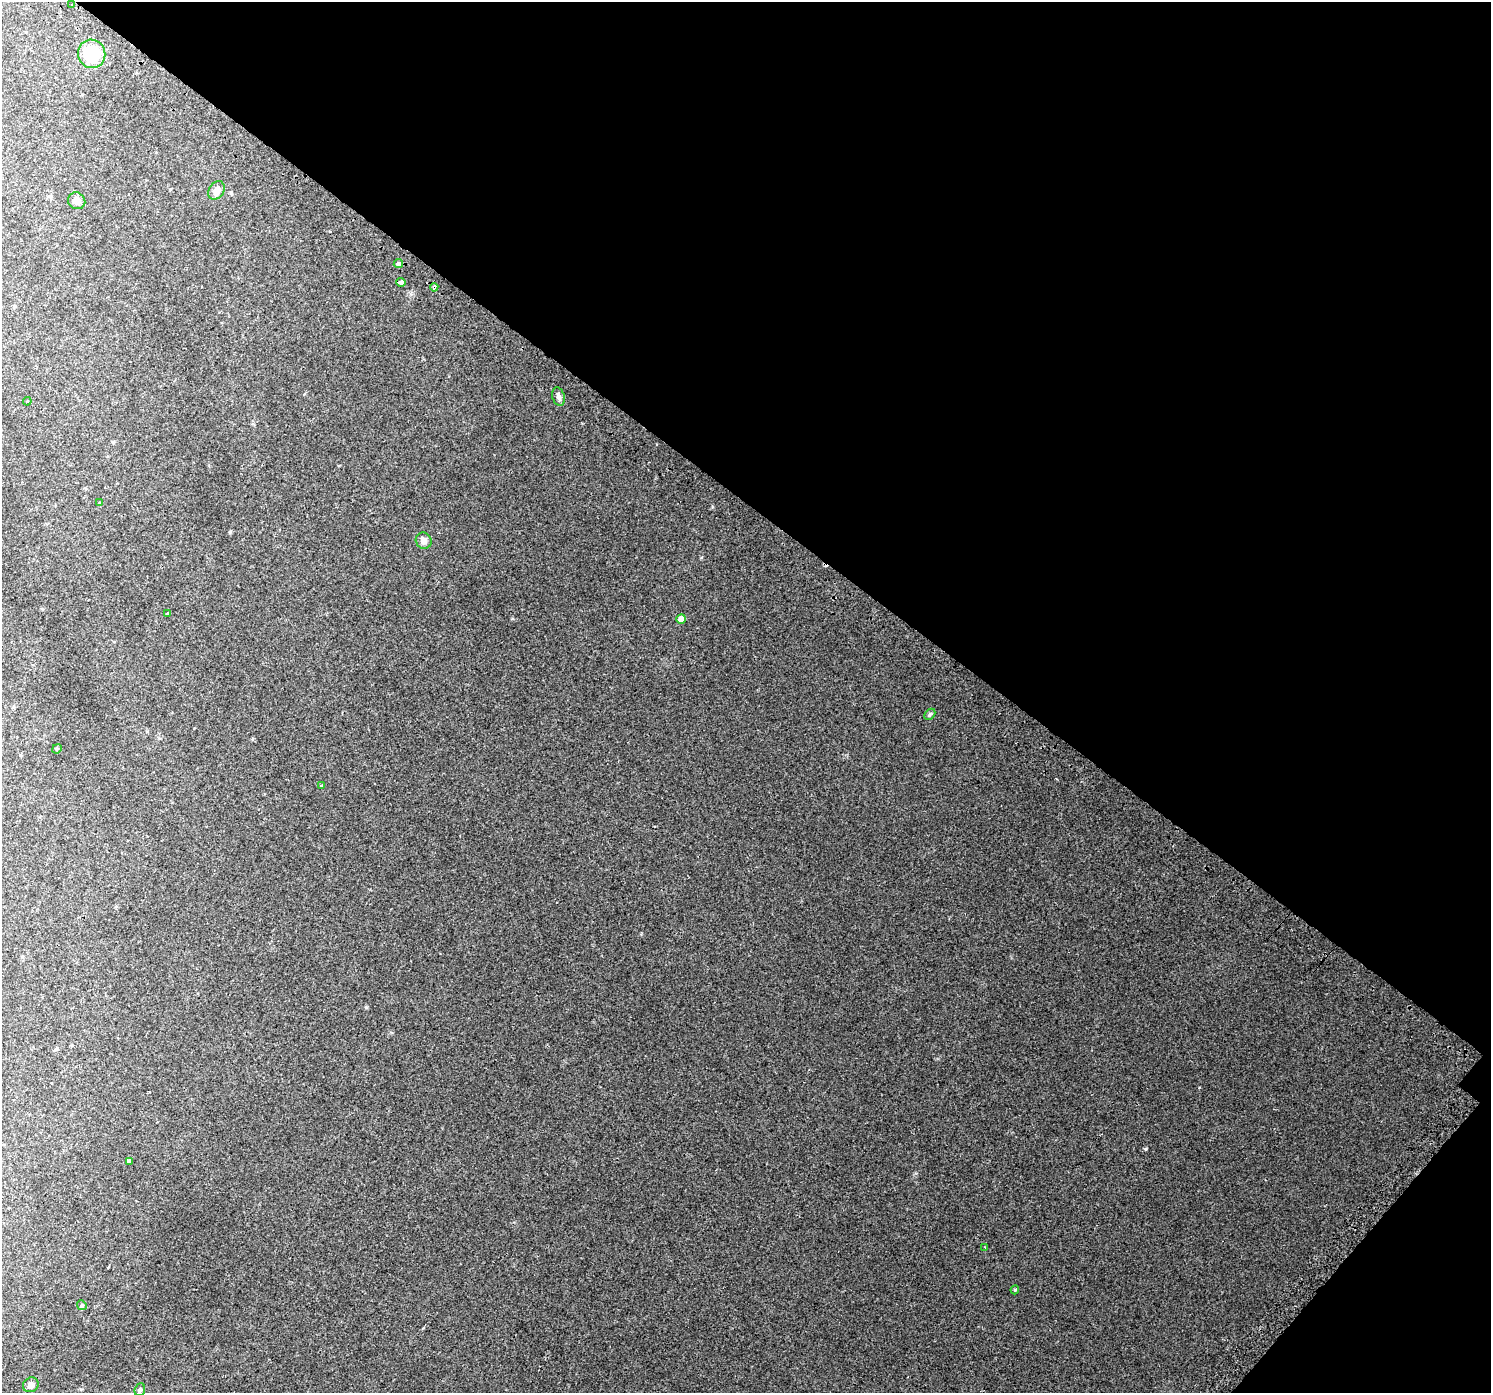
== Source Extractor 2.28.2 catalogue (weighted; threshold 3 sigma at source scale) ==
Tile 8 of 4 x 4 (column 4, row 2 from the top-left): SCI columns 4518-6006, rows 3087-4477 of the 6070 x 6105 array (HDU 1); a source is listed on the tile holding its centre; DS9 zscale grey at full resolution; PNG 1493 x 1395 px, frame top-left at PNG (2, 2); each listed source drawn as its Kron ellipse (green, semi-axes under 4 px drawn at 4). Shown black and unused: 38% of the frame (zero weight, under 2 of 3 exposures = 3% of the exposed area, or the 3 px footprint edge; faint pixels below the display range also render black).
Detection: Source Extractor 2.28.2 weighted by HDU 2 'WHT'; one run over the whole footprint, this tile lists its part. Background 0.0209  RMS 0.0081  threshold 0.0366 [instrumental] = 3 sigma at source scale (4.5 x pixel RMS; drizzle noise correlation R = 1.50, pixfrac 1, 0.0396/0.0396 arcsec/px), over >= 5 px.
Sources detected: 23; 1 cosmic-ray / hot-pixel residue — neither listed nor drawn; the other 22 listed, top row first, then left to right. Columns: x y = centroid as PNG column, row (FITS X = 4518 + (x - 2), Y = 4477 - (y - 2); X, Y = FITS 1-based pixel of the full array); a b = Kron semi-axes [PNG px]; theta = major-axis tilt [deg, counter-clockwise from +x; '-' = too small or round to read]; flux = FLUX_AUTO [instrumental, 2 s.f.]
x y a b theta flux
72 5 3 3 - 2
92 54 14 13 - 27
216 190 10 7 55 5.4
77 201 9 8 - 4.2
398 264 4 3 - 4.2
401 282 5 4 - 14
434 287 4 3 - 4.6
559 397 9 6 -74 2.5
27 401 4 4 - 0.82
99 502 3 3 - 0.68
424 541 8 7 - 3.8
167 614 3 3 - 5
681 619 5 4 - 8.9
930 714 6 4 45 0.96
57 749 5 4 - 0.84
321 785 3 3 - 0.63
129 1161 4 4 - 1.5
985 1247 4 2 - 0.59
1015 1290 4 4 - 0.9
82 1305 5 4 - 0.9
31 1385 8 7 - 3.2
140 1390 6 5 - 1.2
Overlapping masked pixels (flux is a lower limit): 3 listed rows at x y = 398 264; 401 282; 434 287
Unlisted compact peaks at least as high as the median listed source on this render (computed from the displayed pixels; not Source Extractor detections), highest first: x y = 1146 1149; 366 1007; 512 618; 641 934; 230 532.